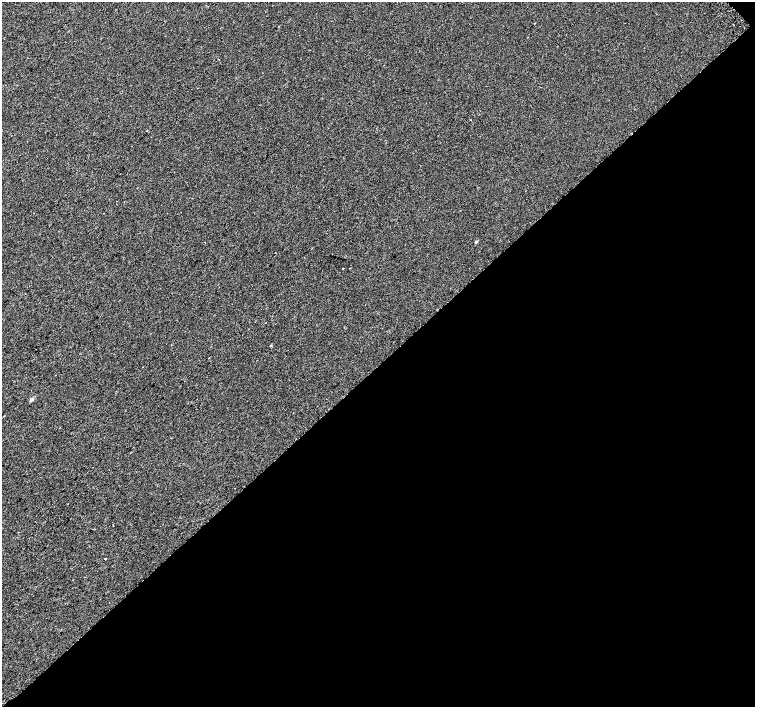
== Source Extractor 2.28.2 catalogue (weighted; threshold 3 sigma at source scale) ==
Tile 12 of 4 x 4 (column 4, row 3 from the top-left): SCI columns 4559-6064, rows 1664-3072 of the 6096 x 6079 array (HDU 1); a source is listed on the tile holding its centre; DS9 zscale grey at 2 x 2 block average (1 PNG px = mean of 2 x 2 image px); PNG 757 x 709 px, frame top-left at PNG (2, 2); no overlay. Shown black and unused: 48% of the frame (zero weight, under 2 of 3 exposures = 2% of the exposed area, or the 3 px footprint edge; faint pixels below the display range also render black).
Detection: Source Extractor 2.28.2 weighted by HDU 2 'WHT'; one run over the whole footprint, this tile lists its part. Background 7.39e-04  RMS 0.0038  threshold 0.0171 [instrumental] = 3 sigma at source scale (4.5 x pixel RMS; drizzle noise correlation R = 1.50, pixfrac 1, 0.0396/0.0396 arcsec/px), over >= 5 px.
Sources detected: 8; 1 cosmic-ray / hot-pixel residue — not listed; the other 7 listed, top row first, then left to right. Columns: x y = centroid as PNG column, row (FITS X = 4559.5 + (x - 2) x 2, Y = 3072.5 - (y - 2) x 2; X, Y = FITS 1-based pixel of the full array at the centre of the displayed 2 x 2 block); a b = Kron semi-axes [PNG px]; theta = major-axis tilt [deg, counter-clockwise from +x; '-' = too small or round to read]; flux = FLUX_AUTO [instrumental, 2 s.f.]
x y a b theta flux
470 119 2 2 - 0.33
476 242 3 3 - 1.1
342 269 2 2 - 1.2
209 358 2 2 - 0.85
32 399 6 3 41 1.6
4 416 2 2 - 0.31
105 559 2 2 - 2.9